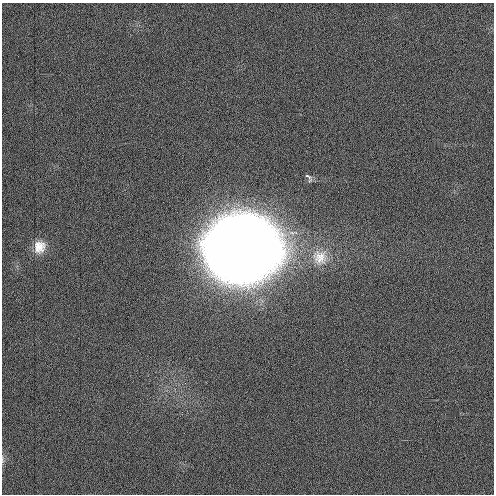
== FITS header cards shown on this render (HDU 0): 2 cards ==
NAXIS1  =                  492 / Axis length
NAXIS2  =                  492 / Axis length

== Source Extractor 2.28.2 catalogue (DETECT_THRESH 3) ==
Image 492 x 492 px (HDU 0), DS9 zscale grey, 1 PNG px = 1 image px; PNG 496 x 496 px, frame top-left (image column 1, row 492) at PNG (2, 3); no overlay
Background 3.61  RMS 3.2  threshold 9.48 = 3 sigma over >= 5 px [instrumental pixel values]
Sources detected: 5; all 5 listed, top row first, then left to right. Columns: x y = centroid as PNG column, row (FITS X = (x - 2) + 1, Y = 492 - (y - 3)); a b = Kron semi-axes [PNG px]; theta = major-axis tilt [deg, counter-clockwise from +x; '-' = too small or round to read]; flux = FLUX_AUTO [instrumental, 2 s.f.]
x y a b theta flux
307 176 7 3 -45 9.9e+02
39 247 16 14 74 3.3e+03
241 248 40 35 11 2.1e+06
320 257 23 22 - 6.0e+03
3 460 9 4 -90 4.3e+02
At the frame edge (FLAGS 8, measured only in part): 1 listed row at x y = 3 460